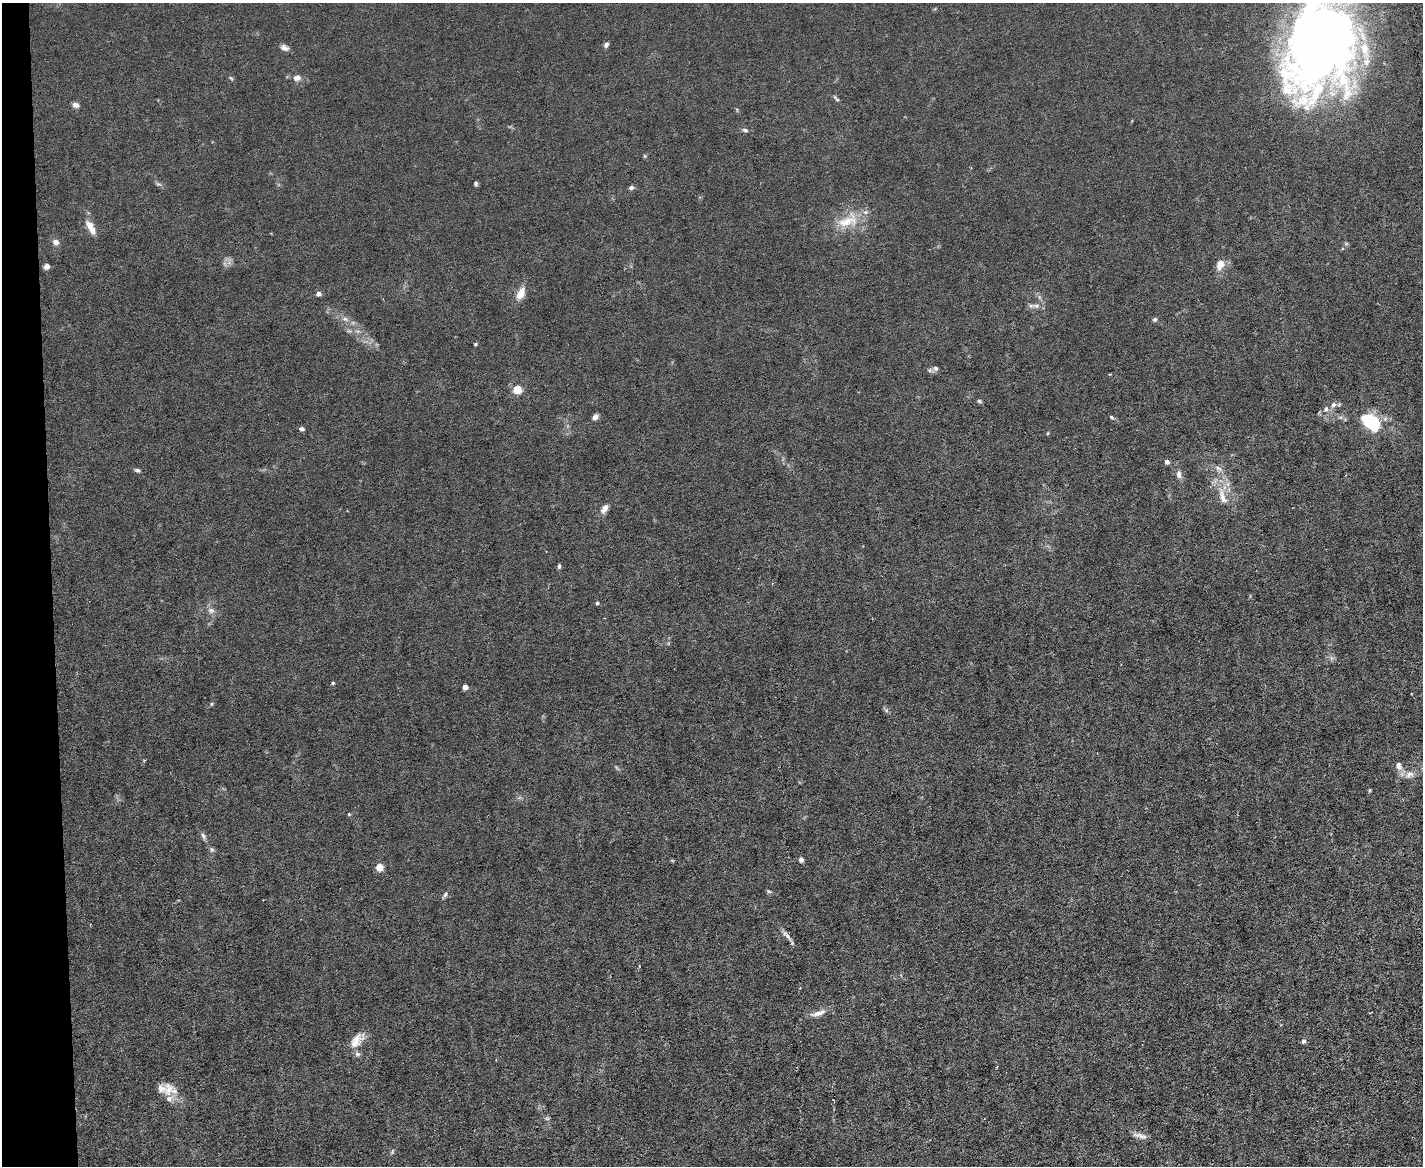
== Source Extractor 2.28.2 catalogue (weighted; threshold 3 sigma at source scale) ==
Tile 4 of 3 x 4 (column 1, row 2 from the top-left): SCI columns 239-1659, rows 2329-3492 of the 4630 x 4656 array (HDU 1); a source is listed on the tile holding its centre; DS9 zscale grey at full resolution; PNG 1425 x 1168 px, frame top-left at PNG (2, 3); no overlay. Shown black and unused: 4% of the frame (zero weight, under 3 of 6 exposures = <1% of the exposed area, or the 3 px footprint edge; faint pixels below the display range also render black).
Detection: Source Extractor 2.28.2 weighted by HDU 2 'WHT'; one run over the whole footprint, this tile lists its part. Background 0.0197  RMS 0.0027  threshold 0.0112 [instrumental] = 3 sigma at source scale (4.09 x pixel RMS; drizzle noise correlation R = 1.36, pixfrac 0.8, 0.05/0.05 arcsec/px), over >= 5 px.
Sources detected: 78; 4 too faint to see at this stretch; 1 inside a brighter object's white glare — not listed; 5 inside a brighter listed object's ellipse — not listed separately; the other 68 listed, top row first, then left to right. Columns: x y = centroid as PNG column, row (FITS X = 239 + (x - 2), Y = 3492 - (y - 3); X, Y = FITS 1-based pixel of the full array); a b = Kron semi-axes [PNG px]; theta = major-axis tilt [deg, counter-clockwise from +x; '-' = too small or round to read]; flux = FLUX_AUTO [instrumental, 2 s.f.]
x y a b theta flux
1321 42 97 60 74 250
606 45 7 5 55 0.69
284 48 11 7 -18 1.1
231 78 8 4 -53 0.38
297 78 7 6 - 1.8
836 98 11 4 -49 0.57
76 105 8 6 -14 1
737 110 6 3 -72 0.29
745 130 7 5 -25 0.63
645 156 6 4 -88 0.28
476 184 5 4 - 0.44
631 188 6 5 - 0.67
848 221 35 18 23 7.7
91 228 21 8 -61 2.8
56 242 9 7 -37 1.1
1346 244 6 4 -19 0.35
1220 264 14 10 76 2.4
46 266 6 5 - 1.2
318 294 5 4 - 1.4
521 294 14 7 65 3.3
1037 306 8 7 - 1.1
345 319 10 6 -11 1.2
1154 319 5 5 - 0.53
475 344 4 3 - 0.37
935 369 10 6 42 0.89
517 389 5 5 - 8.5
979 401 6 4 -16 0.44
1333 405 9 6 60 1
1326 409 9 8 - 1.2
595 417 7 5 43 1.3
1112 417 5 4 - 0.37
1371 422 19 13 -39 18
301 429 6 5 - 0.65
1048 433 5 3 - 0.25
1167 462 4 4 - 1.1
1218 468 11 6 -23 1.1
137 470 7 5 -10 0.57
1179 474 11 7 -86 1.2
1228 484 7 6 - 0.98
1223 497 25 9 -74 3.6
604 509 13 7 62 1.5
559 566 6 4 88 0.48
597 603 4 4 - 0.65
211 610 10 8 -14 1.3
1331 658 7 5 -89 0.59
333 683 4 4 - 0.42
465 687 4 4 - 2.7
212 704 6 4 88 0.3
886 710 6 5 - 0.52
1399 766 13 8 -72 1.5
1409 774 13 7 17 1.7
1370 790 6 4 90 0.27
349 814 5 4 - 0.26
203 836 11 6 -56 0.85
212 850 7 6 - 0.55
672 860 6 3 -20 0.26
801 860 4 4 - 1.3
379 867 5 5 - 6.1
769 891 7 4 -20 0.39
445 895 10 5 60 0.57
786 935 17 5 -46 1.3
818 1013 23 7 16 2.2
357 1040 23 11 50 3.5
1303 1041 6 5 - 0.67
169 1089 22 16 -20 4.1
547 1118 8 4 -8 0.44
1141 1136 19 6 -15 1.6
392 1152 8 4 64 0.44
Isophote crosses this tile's border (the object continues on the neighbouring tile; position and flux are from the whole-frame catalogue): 1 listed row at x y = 1321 42